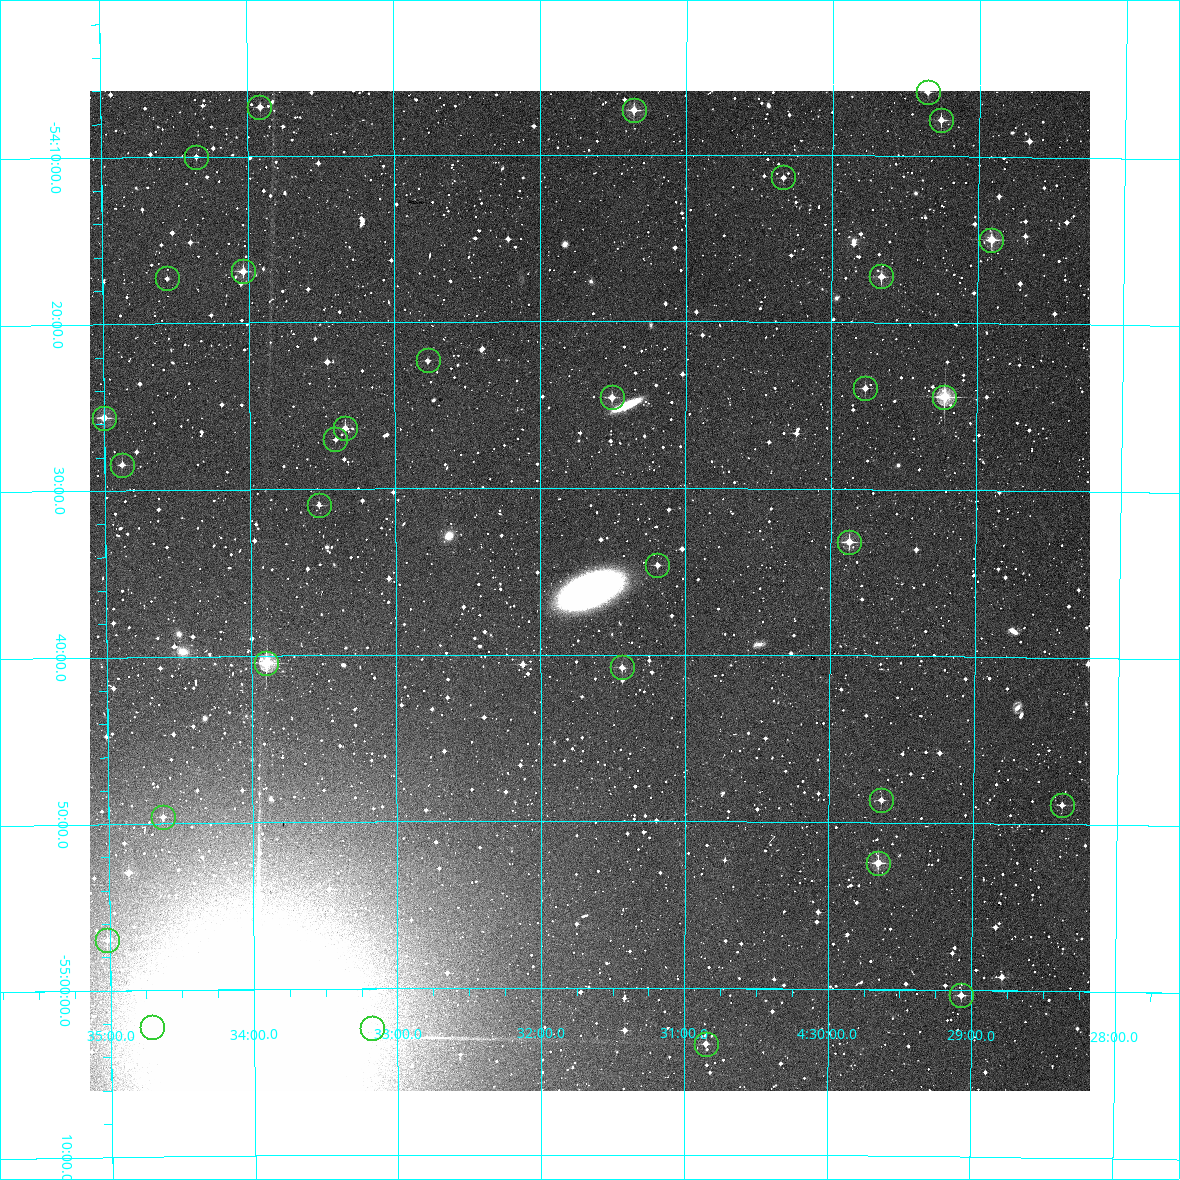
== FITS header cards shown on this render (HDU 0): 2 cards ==
NAXIS1  =                 1000 / Width of image
NAXIS2  =                 1000 / Height of image

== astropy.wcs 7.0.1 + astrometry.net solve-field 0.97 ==
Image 1000 x 1000 px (HDU 0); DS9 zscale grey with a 90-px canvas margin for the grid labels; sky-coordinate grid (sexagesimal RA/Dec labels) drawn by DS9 from the SOLVED WCS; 32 Tycho-2 reference stars matched to detected sources circled (green)
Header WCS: RA---TAN/DEC--TAN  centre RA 04:31:40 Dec -54:36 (67.91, -54.60 deg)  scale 3.6 arcsec/px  FOV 60.0' x 60.0'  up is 0 deg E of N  parity normal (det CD < 0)
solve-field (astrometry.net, Tycho-2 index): VERIFIED the header's WCS against the Tycho-2 star catalogue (verified at 2 index scales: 27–32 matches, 0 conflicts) and refined it, rather than solving blind
Solved WCS: RA---TAN-SIP/DEC--TAN-SIP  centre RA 04:31:40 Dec -54:36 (67.92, -54.60 deg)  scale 3.6 arcsec/px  FOV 60.0' x 60.0'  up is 0 deg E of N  parity normal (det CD < 0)
The solver's refit moves the header's centre by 1.4 arcsec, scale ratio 0.9999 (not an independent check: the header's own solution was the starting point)
Tycho-2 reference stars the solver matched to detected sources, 32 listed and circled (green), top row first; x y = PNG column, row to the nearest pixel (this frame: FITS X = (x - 90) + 1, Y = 1000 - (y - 91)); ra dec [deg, ICRS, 3 dp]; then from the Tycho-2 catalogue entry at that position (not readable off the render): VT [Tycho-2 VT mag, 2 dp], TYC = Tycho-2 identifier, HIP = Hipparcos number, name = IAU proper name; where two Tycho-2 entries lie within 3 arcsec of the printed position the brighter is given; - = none
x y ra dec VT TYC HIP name
928 92 67.339 -54.102 11.48 8509-1725-1 - -
259 107 68.479 -54.117 11.35 8509-1583-1 - -
634 110 67.840 -54.122 10.41 8509-1495-1 - -
941 120 67.315 -54.130 11.05 8509-1565-1 - -
196 157 68.587 -54.167 12.18 8509-1840-1 - -
783 177 67.584 -54.189 12.11 8509-1888-1 - -
991 240 67.227 -54.250 10.38 8509-2163-1 - -
243 271 68.509 -54.282 10.95 8509-1733-1 - -
881 276 67.415 -54.287 10.74 8509-1912-1 - -
167 278 68.639 -54.288 12.32 8509-1587-1 - -
428 360 68.193 -54.372 11.98 8509-1625-1 - -
865 388 67.442 -54.399 11.75 8509-1683-1 - -
612 397 67.877 -54.409 11.12 8509-1751-1 - -
944 397 67.306 -54.407 9.13 8509-1719-1 20927 -
104 418 68.750 -54.427 10.65 8509-1866-1 - -
345 428 68.336 -54.439 11.17 8509-1892-1 - -
335 439 68.352 -54.451 12.75 8509-1931-1 - -
122 465 68.720 -54.474 12.35 8509-2077-1 - -
319 505 68.382 -54.516 11.83 8509-2149-1 - -
849 542 67.467 -54.553 10.68 8509-18-1 - -
657 565 67.798 -54.577 11.84 8509-56-1 - -
266 663 68.474 -54.673 9.50 8509-174-1 - -
622 667 67.859 -54.679 12.05 8509-172-1 - -
881 800 67.410 -54.810 11.64 8509-295-1 - -
1062 805 67.096 -54.814 12.41 8509-278-1 - -
163 817 68.656 -54.826 12.32 8509-155-1 - -
878 863 67.414 -54.874 10.14 8509-54-1 - -
107 940 68.755 -54.950 12.12 8509-349-1 - -
961 995 67.268 -55.005 11.53 8512-276-1 - -
152 1027 68.678 -55.037 9.74 8512-2120-1 - -
372 1028 68.294 -55.039 12.07 8512-2119-1 - -
706 1044 67.713 -55.056 11.62 8512-241-1 - -